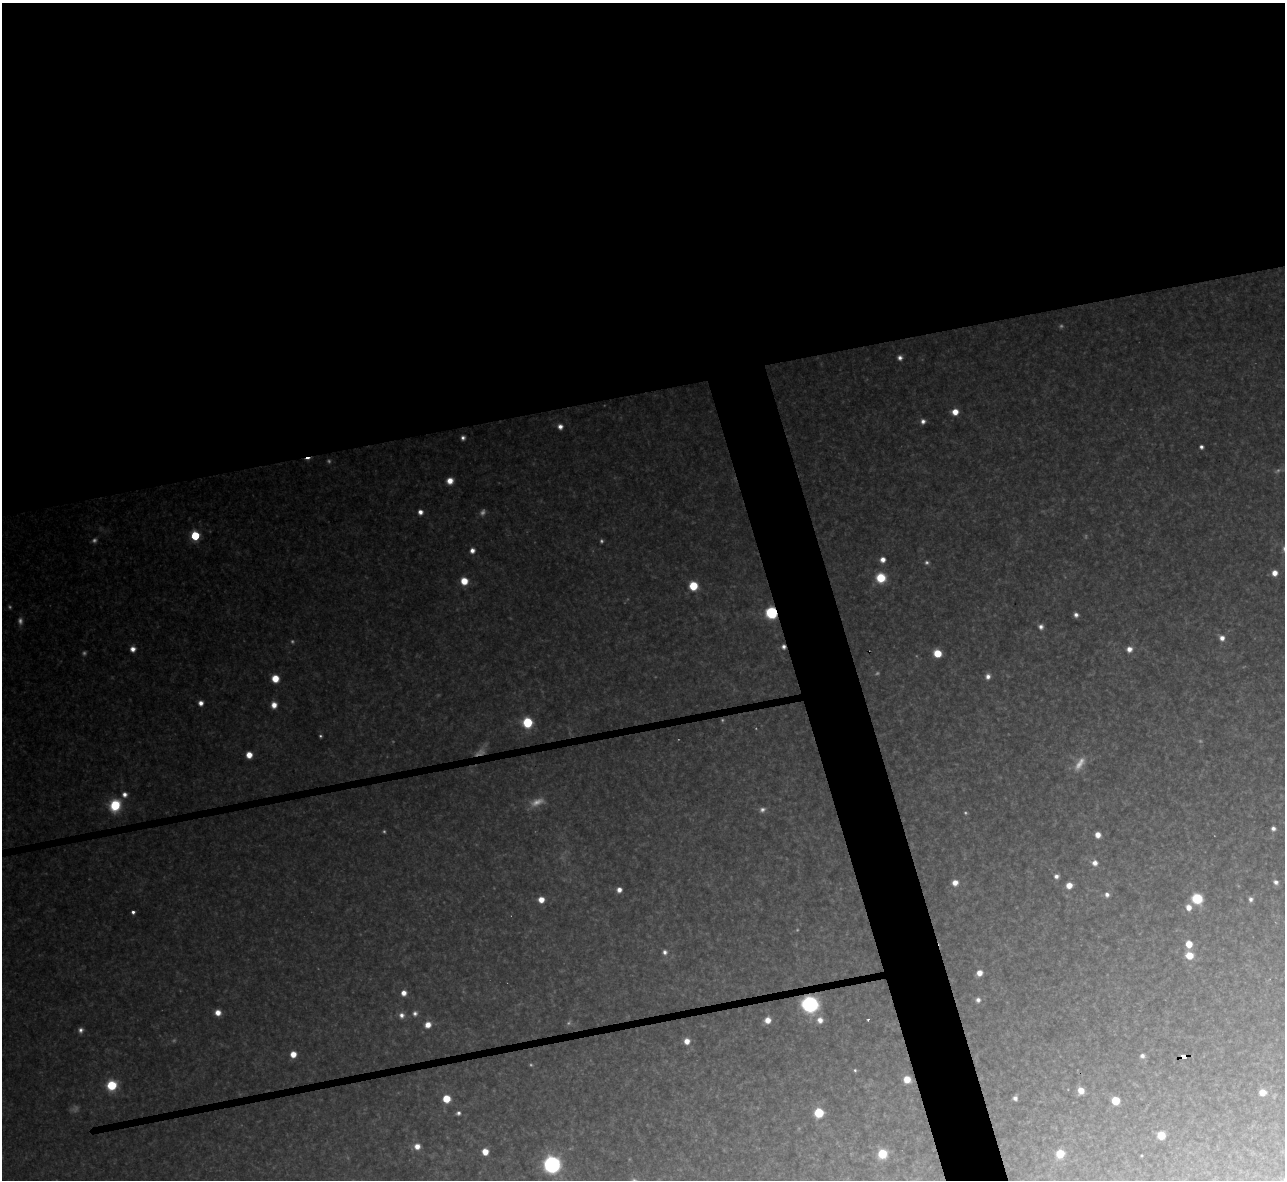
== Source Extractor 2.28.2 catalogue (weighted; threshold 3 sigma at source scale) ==
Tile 2 of 4 x 4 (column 2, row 1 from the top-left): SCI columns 1284-2566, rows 3678-4855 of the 5133 x 5115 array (HDU 1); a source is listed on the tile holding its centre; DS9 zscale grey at full resolution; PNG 1287 x 1182 px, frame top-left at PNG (2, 3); no overlay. Shown black and unused: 37% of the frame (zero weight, under 3 of 4 exposures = <1% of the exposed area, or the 3 px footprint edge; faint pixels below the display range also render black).
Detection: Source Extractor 2.28.2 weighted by HDU 2 'WHT'; one run over the whole footprint, this tile lists its part. Background 0.327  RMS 0.02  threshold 0.0884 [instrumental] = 3 sigma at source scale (4.5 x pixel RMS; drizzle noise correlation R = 1.50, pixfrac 1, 0.05/0.05 arcsec/px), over >= 5 px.
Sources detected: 109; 27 too faint to see at this stretch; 2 cosmic-ray / hot-pixel residue — not listed; the other 80 listed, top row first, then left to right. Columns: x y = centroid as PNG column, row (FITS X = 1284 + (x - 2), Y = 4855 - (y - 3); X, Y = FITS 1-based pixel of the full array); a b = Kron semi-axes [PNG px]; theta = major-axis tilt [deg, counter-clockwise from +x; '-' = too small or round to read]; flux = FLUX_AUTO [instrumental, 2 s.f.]
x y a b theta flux
900 358 5 5 - 8.9
955 412 6 6 - 27
923 421 6 6 - 9.5
560 427 5 5 - 12
463 438 5 4 - 7.3
1201 447 4 4 - 7.5
450 481 6 6 - 24
420 512 6 5 - 13
195 536 6 5 - 140
472 550 6 6 - 12
883 560 6 6 - 15
1275 573 6 6 - 19
881 578 8 8 - 67
464 581 7 6 - 40
693 586 6 6 - 81
771 613 8 7 - 160
1076 615 5 4 - 8.6
1041 627 6 6 - 9.6
1222 638 7 6 - 14
133 649 6 6 - 14
1129 649 7 6 - 16
937 653 6 6 - 56
988 676 7 6 - 11
275 678 7 6 - 40
201 703 5 5 - 13
274 705 7 6 - 21
527 722 7 6 - 120
249 755 5 5 - 28
124 794 7 6 - 12
115 805 9 8 - 120
1273 828 5 4 - 8.1
1098 835 5 5 - 18
1095 863 7 6 - 14
1056 876 5 5 - 9.1
1276 882 6 5 - 8.4
955 883 7 6 - 19
1069 885 6 6 - 24
619 890 5 5 - 13
1107 894 6 5 - 9
1197 899 7 7 - 110
1251 899 6 5 - 7.6
541 900 6 5 - 24
1189 907 7 6 - 19
133 912 4 4 - 6.8
1189 944 6 6 - 36
665 952 6 6 - 8
1189 955 7 6 - 44
979 973 6 5 - 17
404 993 5 5 - 17
978 1000 6 6 - 9.2
810 1004 9 9 - 490
218 1012 6 5 - 21
415 1013 7 6 - 7.5
401 1015 7 7 - 11
768 1020 6 6 - 22
820 1020 8 8 - 18
868 1020 3 2 - 2.8
428 1025 7 6 - 22
81 1030 6 6 - 8.6
687 1041 6 6 - 21
293 1054 5 5 - 28
1142 1056 7 6 - 8.3
1184 1056 5 4 - 74
855 1070 4 4 - 3.4
907 1079 6 5 - 34
112 1085 7 7 - 100
1081 1091 6 6 - 25
1262 1092 7 7 - 23
1015 1098 5 4 - 8.5
446 1099 6 6 - 55
1116 1101 6 6 - 69
458 1113 5 5 - 6.3
819 1113 6 6 - 98
1161 1135 6 6 - 47
417 1146 7 7 - 20
485 1152 6 5 - 29
882 1154 7 7 - 80
1060 1154 7 6 - 49
1141 1156 3 3 - 2.4
552 1165 10 9 - 460
Overlapping masked pixels (flux is a lower limit): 3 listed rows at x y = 771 613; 810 1004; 1184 1056